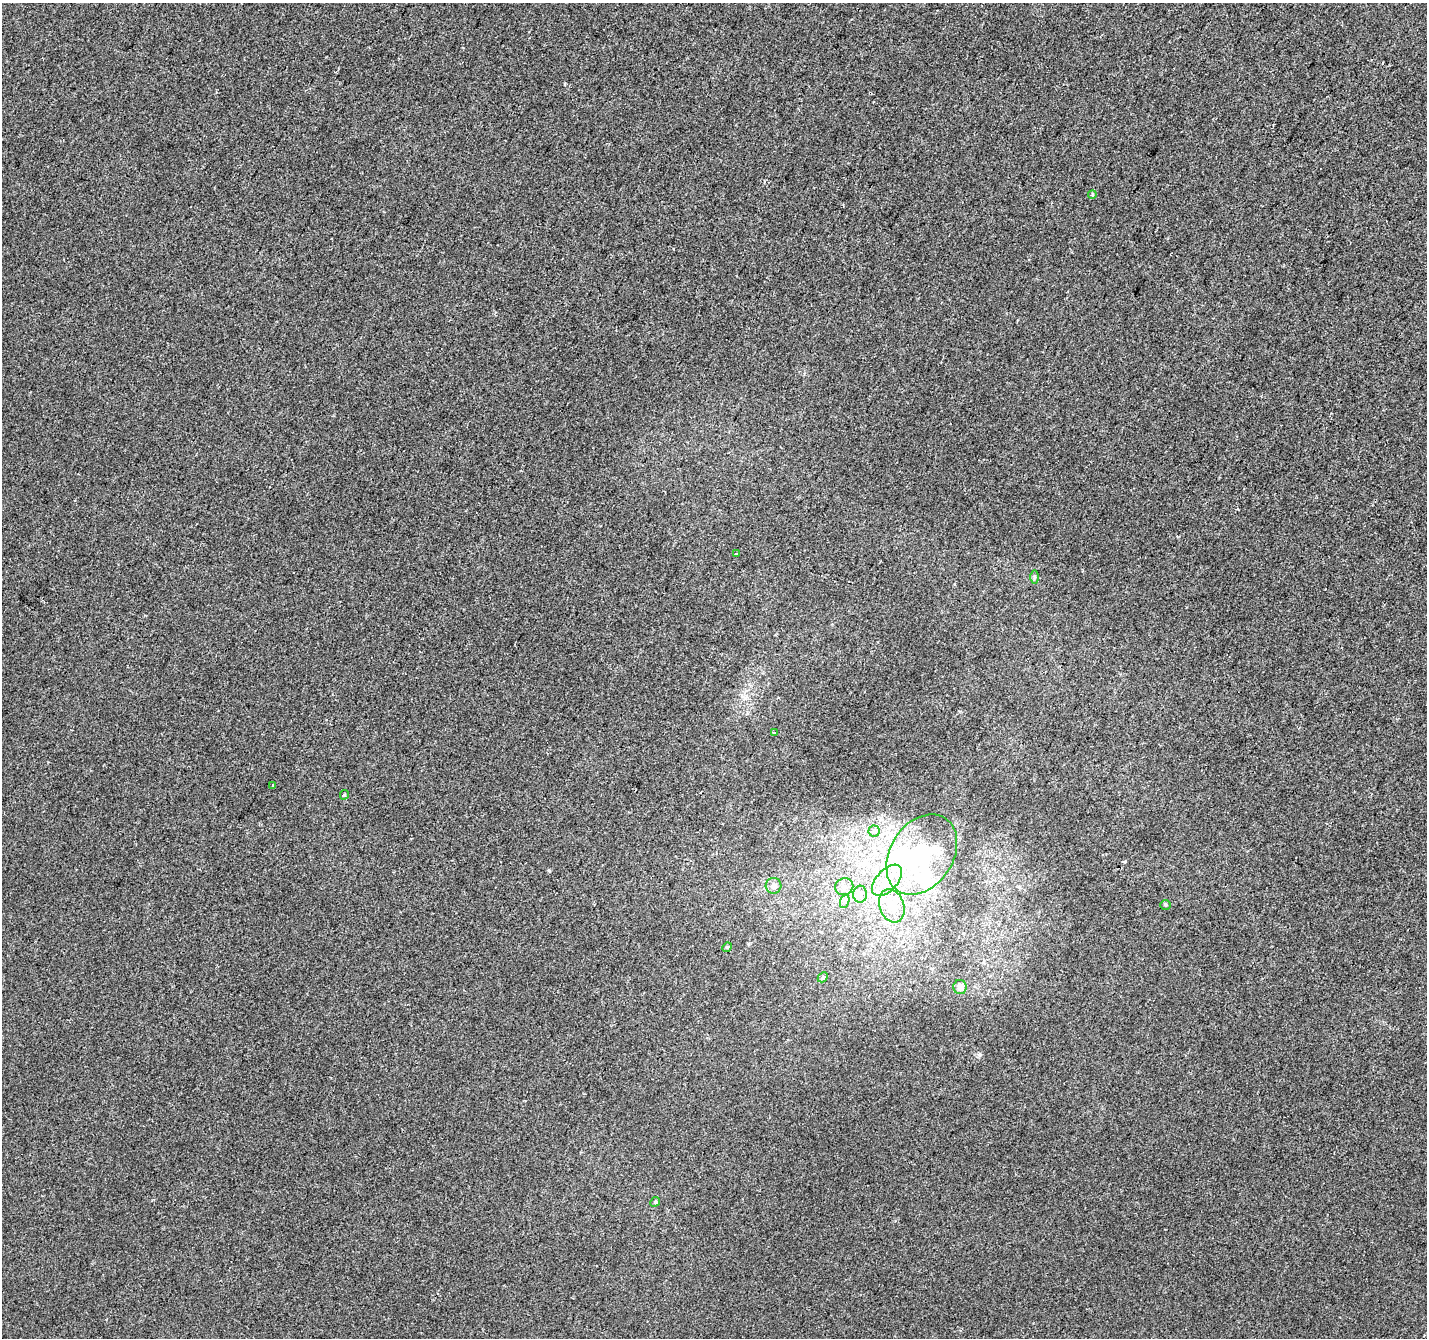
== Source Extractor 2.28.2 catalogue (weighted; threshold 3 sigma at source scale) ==
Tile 10 of 4 x 4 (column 2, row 3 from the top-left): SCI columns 1426-2850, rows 1539-2874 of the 5706 x 5814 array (HDU 1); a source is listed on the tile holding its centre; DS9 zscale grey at full resolution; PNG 1429 x 1340 px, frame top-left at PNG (2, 3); each listed source drawn as its Kron ellipse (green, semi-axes under 4 px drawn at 4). Shown black and unused: <1% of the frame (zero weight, under 2 of 3 exposures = <1% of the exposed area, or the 3 px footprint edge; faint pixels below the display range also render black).
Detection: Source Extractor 2.28.2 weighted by HDU 2 'WHT'; one run over the whole footprint, this tile lists its part. Background -6.33e-04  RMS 0.0042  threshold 0.019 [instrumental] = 3 sigma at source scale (4.5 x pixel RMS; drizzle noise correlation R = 1.50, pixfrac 1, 0.0396/0.0396 arcsec/px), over >= 5 px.
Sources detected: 22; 3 inside a brighter object's white glare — neither listed nor drawn; the other 19 listed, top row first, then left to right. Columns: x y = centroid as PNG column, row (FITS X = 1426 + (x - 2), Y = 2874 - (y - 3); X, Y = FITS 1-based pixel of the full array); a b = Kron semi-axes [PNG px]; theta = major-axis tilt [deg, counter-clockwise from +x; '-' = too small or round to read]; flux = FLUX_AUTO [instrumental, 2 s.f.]
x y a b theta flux
1092 195 4 3 - 0.5
736 553 3 2 - 0.56
1034 577 6 4 90 0.67
774 733 3 3 - 5.5
273 785 3 2 - 0.36
344 795 4 4 - 0.75
874 831 5 5 - 0.97
922 854 43 31 57 50
887 880 19 10 47 8.4
773 886 8 8 - 2.4
844 887 9 8 - 2.3
860 894 8 7 - 2.1
845 901 7 4 72 1.1
1165 905 5 5 - 0.56
892 906 17 12 -71 7.3
727 947 5 4 - 0.43
823 977 6 4 46 0.59
960 987 7 6 - 2.8
655 1202 5 4 - 0.54
Unlisted compact peaks at least as high as the median listed source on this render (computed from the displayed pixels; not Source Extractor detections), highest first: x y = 979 1055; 549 870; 1125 861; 564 84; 1238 509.